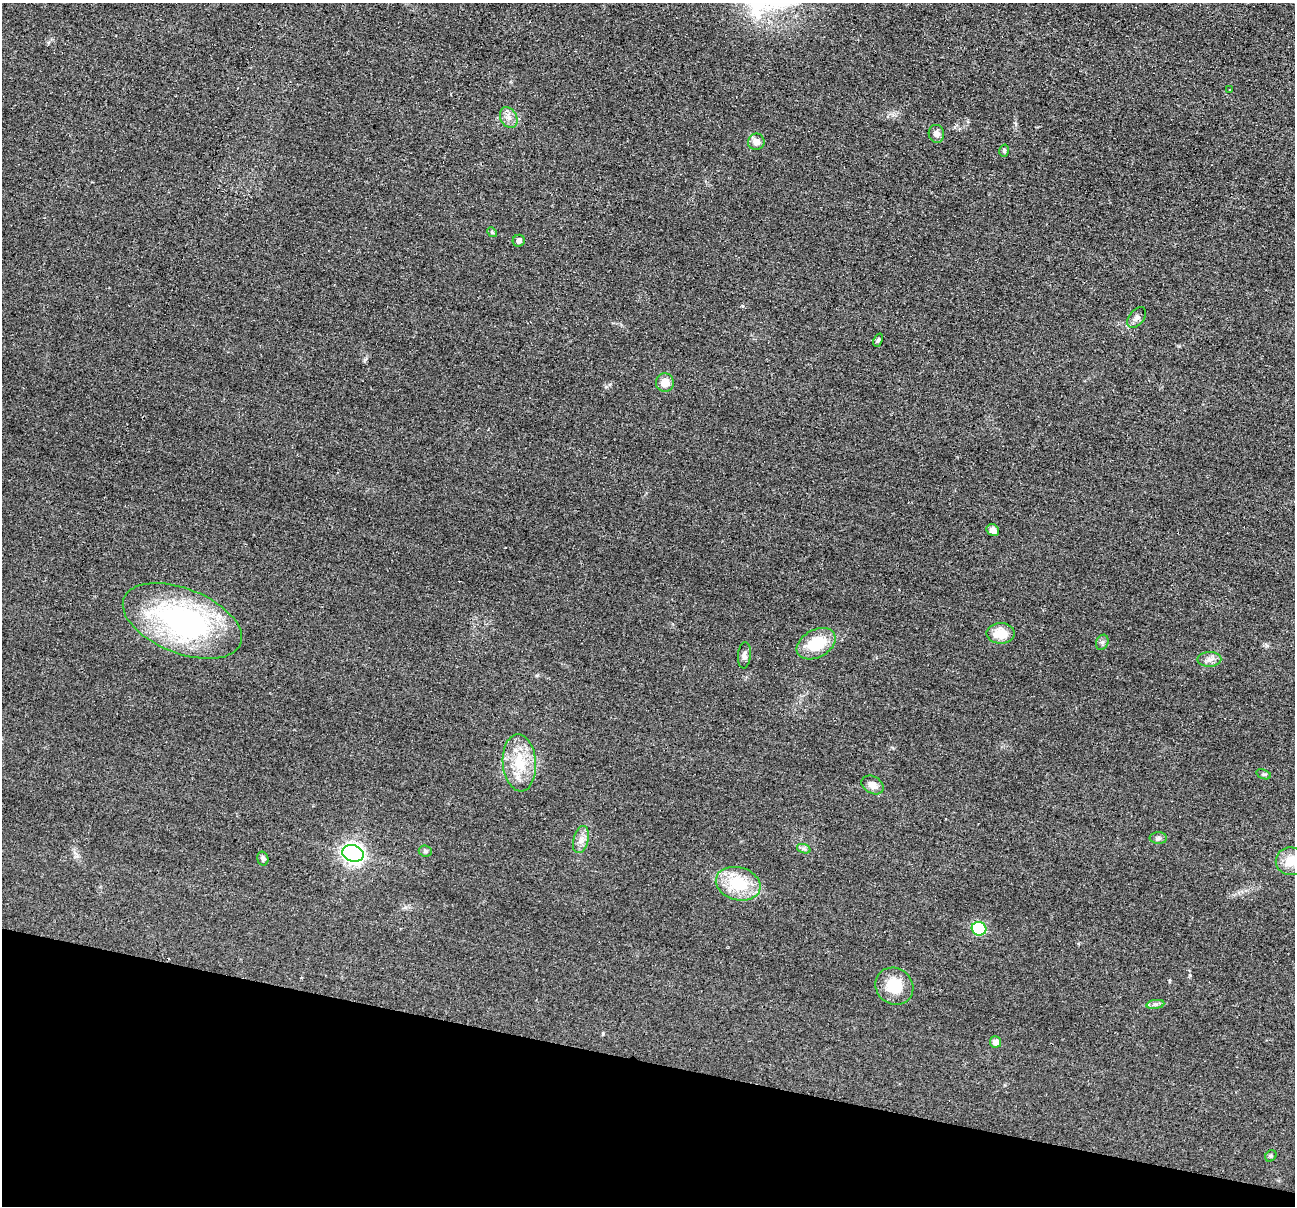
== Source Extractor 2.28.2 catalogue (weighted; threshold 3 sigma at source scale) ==
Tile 15 of 4 x 4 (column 3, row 4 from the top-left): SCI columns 2598-3890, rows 259-1462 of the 5195 x 5211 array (HDU 1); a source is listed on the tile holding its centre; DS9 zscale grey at full resolution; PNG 1297 x 1208 px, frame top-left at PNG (2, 3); each listed source drawn as its Kron ellipse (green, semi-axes under 4 px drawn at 4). Shown black and unused: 12% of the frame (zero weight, under 2 of 3 exposures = <1% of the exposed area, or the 3 px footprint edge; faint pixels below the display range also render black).
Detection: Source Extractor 2.28.2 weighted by HDU 2 'WHT'; one run over the whole footprint, this tile lists its part. Background 0.0452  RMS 0.0086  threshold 0.0386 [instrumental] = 3 sigma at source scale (4.5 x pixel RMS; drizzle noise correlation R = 1.50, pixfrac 1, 0.05/0.05 arcsec/px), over >= 5 px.
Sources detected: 33; all 33 listed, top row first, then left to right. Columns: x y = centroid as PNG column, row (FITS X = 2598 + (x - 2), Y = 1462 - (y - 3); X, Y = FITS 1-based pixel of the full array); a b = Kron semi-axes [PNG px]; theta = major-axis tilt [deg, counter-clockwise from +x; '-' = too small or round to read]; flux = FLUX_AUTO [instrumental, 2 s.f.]
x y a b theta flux
1230 90 3 2 - 0.91
509 118 11 8 -63 5
936 134 9 8 - 5
756 142 8 8 - 5.5
1004 151 6 5 - 1.6
492 232 5 4 - 1.1
519 241 6 6 - 4.3
1137 317 12 7 50 3.7
878 340 7 4 66 1.5
665 383 9 9 - 10
993 530 7 5 -37 4.2
182 621 63 32 -21 200
1001 633 14 10 0 16
1102 642 8 6 68 2.1
816 644 21 13 28 35
744 655 13 6 84 3.4
1209 659 12 7 2 4.6
519 763 28 16 -85 29
1264 774 8 4 -19 1.4
872 785 12 8 -30 5.9
1158 838 9 6 -1 2.3
581 840 14 7 75 5.8
804 849 7 4 -18 1.8
425 851 6 5 - 1.6
353 853 11 8 -17 420
263 859 7 5 -75 2.2
1290 861 14 14 - 14
738 884 23 16 -16 39
979 929 7 6 - 56
894 986 19 18 - 24
1155 1004 9 4 8 2.5
996 1042 5 5 - 6.3
1271 1156 6 5 - 1.2
Isophote crosses this tile's border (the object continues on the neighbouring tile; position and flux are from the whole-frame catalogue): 1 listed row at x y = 1290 861
Unlisted compact peaks at least as high as the median listed source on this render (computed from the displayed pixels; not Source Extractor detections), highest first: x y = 1190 975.